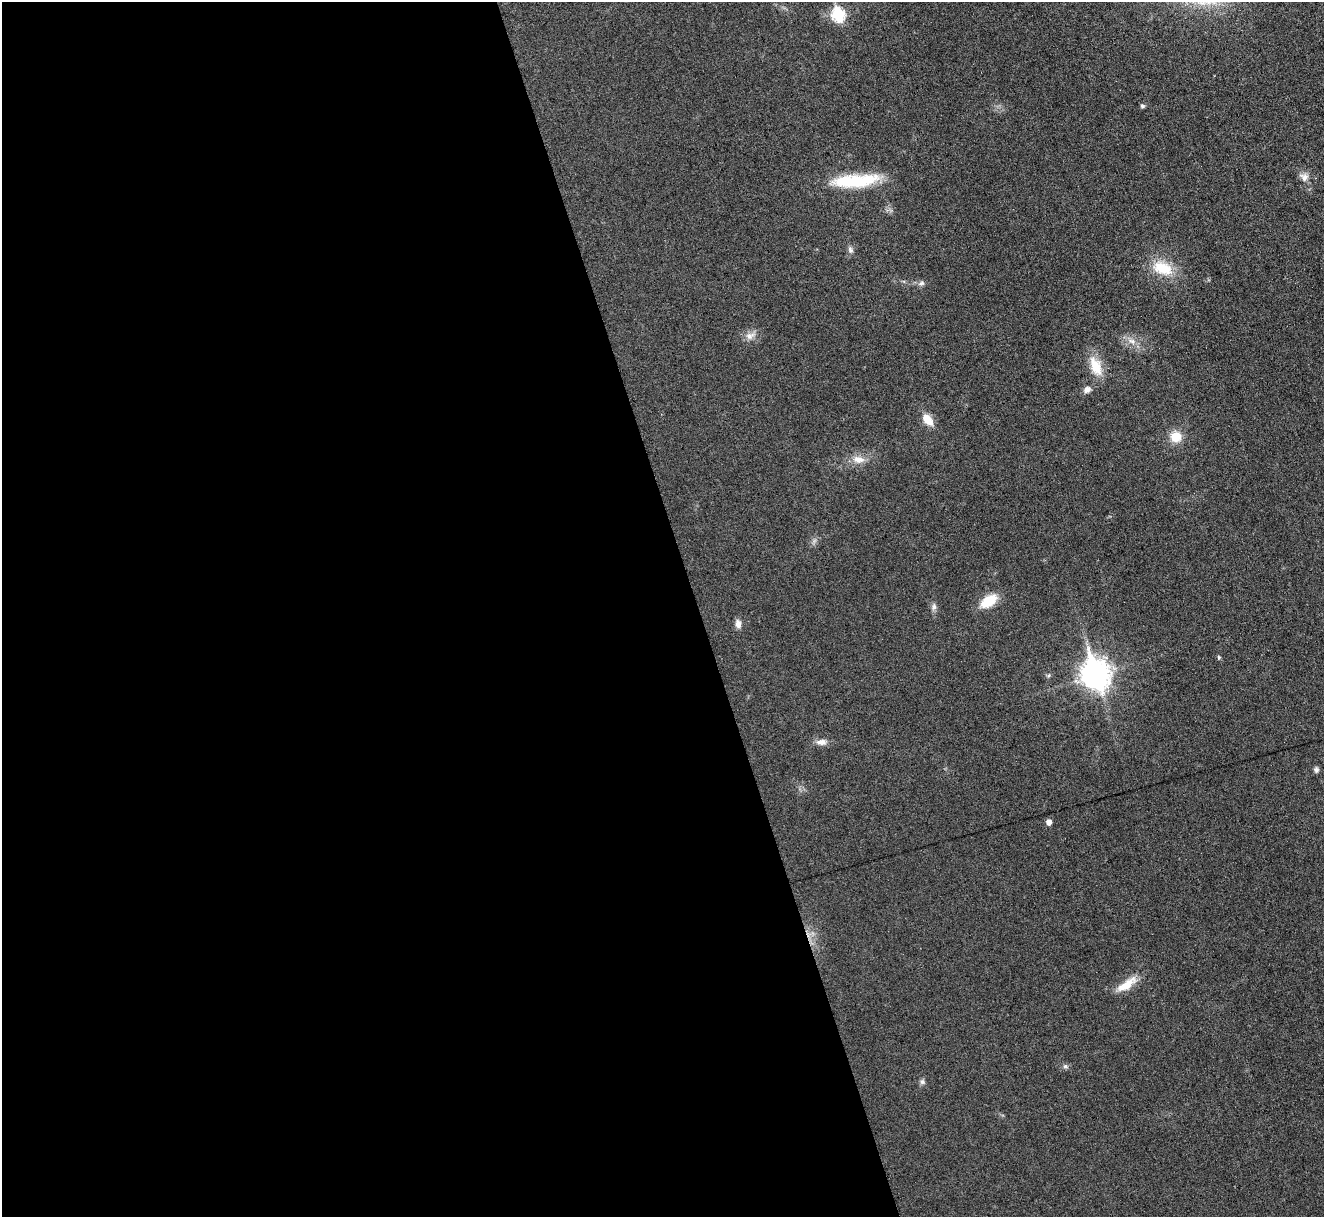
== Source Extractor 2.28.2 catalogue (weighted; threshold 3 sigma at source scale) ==
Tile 9 of 4 x 4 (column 1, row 3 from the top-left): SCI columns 1-1322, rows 1361-2575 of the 5292 x 5276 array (HDU 1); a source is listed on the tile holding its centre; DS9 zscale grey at full resolution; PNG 1326 x 1219 px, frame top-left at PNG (2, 2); no overlay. Shown black and unused: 53% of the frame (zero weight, under 3 of 6 exposures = <1% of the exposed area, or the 3 px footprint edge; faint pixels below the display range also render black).
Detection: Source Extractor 2.28.2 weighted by HDU 2 'WHT'; one run over the whole footprint, this tile lists its part. Background 0.0461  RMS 0.0041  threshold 0.0168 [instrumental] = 3 sigma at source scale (4.09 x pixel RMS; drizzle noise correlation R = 1.36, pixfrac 0.8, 0.05/0.05 arcsec/px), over >= 5 px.
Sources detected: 27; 1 too faint to see at this stretch — not listed; the other 26 listed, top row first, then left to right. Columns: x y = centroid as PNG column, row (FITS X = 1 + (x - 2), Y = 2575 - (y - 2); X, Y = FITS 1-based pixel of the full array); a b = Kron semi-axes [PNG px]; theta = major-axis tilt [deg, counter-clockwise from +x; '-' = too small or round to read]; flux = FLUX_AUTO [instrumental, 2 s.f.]
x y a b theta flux
838 15 7 6 - 40
1142 106 6 5 - 0.72
1304 177 13 11 -31 2.9
855 181 56 14 5 24
850 250 10 7 -75 1.4
1162 268 29 17 -19 12
921 283 10 6 24 1.2
750 336 14 10 17 3
1132 341 12 7 -23 2.6
1096 366 27 14 -69 8.6
1087 389 9 7 29 2
927 420 15 9 -49 5.6
1176 437 12 12 - 6.8
858 459 18 10 -6 4.4
989 601 20 11 34 9.4
934 607 11 6 85 1.4
738 624 11 7 -83 2.2
1219 657 5 4 - 0.61
1095 674 12 9 -71 460
1048 675 6 4 45 0.59
821 742 14 8 -1 2.7
1316 770 7 6 - 1.2
1049 822 5 5 - 2.4
1126 985 28 10 34 7.3
1065 1066 8 6 -26 0.94
922 1082 8 7 - 1